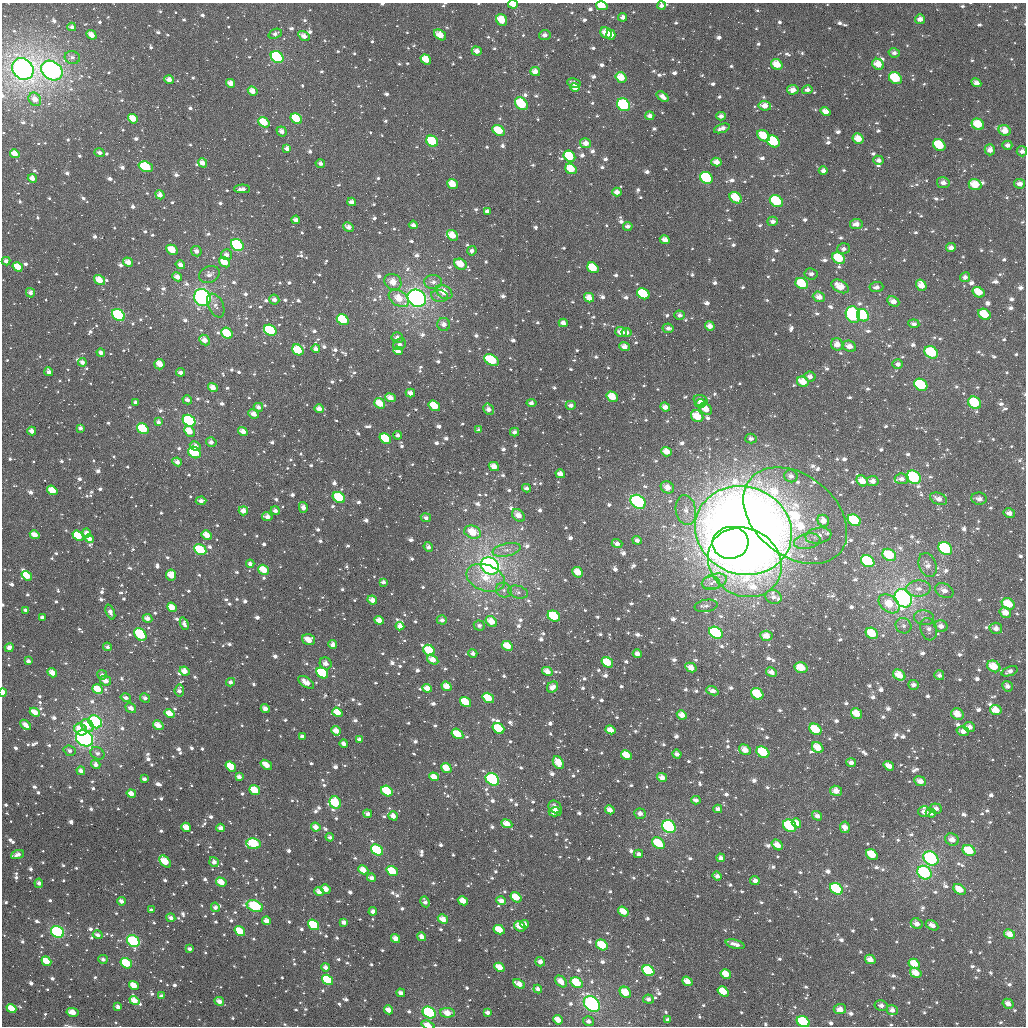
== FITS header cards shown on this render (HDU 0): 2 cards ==
NAXIS1  =                 1024
NAXIS2  =                 1024

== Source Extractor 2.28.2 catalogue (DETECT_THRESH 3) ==
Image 1024 x 1024 px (HDU 0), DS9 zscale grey, 1 PNG px = 1 image px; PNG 1028 x 1028 px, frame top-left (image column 1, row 1024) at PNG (2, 3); each listed source drawn as its Kron ellipse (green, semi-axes under 4 px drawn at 4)
Background 2790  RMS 54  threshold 163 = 3 sigma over >= 5 px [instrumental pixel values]
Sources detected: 1571; of the 1571, the 500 brightest by FLUX_AUTO listed and drawn (1071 fainter detections omitted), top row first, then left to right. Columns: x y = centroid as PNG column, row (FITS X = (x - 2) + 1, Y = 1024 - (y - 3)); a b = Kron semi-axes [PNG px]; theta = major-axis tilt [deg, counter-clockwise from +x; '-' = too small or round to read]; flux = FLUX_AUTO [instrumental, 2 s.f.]
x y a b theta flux
513 4 5 3 - 4.3e+04
602 6 6 4 -14 8.3e+04
661 6 4 4 - 1.7e+04
623 17 4 4 - 1.8e+04
920 19 5 5 - 2.4e+04
502 20 6 5 - 8.5e+04
72 27 4 4 - 1.8e+04
606 33 6 5 - 5.4e+04
275 34 7 4 21 1.7e+04
92 35 5 4 - 4.3e+04
440 35 6 4 -37 6.4e+04
545 35 5 5 - 2.0e+04
611 35 5 4 - 5.2e+04
304 36 6 4 -32 3.3e+04
477 51 5 4 - 3.0e+04
894 53 6 4 -12 1.5e+04
277 57 7 5 -40 3.6e+05
72 58 7 6 - 1.7e+04
426 59 6 4 -37 7.9e+04
777 64 6 5 - 6.6e+04
878 64 6 5 - 5.4e+04
23 69 11 10 - 1.8e+06
52 70 11 9 -33 9.4e+05
535 71 5 4 - 3.2e+04
621 77 6 5 - 6.3e+04
895 78 7 5 -37 1.4e+05
169 80 5 4 - 2.8e+04
231 83 5 4 - 3.9e+04
574 83 7 4 -13 2.2e+04
976 83 5 4 - 2.6e+04
575 87 5 4 - 3.3e+04
793 90 6 5 - 2.9e+04
807 90 5 4 - 1.9e+04
253 91 5 4 - 4.1e+04
662 96 7 4 -35 2.1e+04
35 99 7 6 - 3.2e+04
521 104 7 5 -45 1.6e+05
623 105 7 6 - 3.3e+05
765 106 6 5 - 3.7e+04
826 111 5 4 - 3.0e+04
650 116 4 4 - 2.2e+04
721 116 5 4 - 2.3e+04
133 119 5 4 - 6.9e+04
296 119 6 5 - 1.8e+05
264 122 6 4 -37 9.6e+04
978 124 6 5 - 9.1e+04
722 128 8 4 18 2.4e+04
499 130 7 5 -35 1.0e+05
282 131 5 4 - 2.6e+04
1005 131 6 5 - 4.7e+04
764 136 7 5 -34 9.4e+04
858 139 5 5 - 5.3e+04
432 141 6 5 - 1.6e+05
773 141 7 5 -36 3.1e+05
586 143 5 5 - 3.4e+04
939 145 6 5 - 1.4e+05
1007 145 5 4 - 1.6e+04
287 149 4 4 - 2.0e+04
990 150 5 5 - 2.5e+04
1022 151 5 5 - 1.7e+04
99 153 5 4 - 1.7e+04
15 154 5 4 - 5.1e+04
569 156 6 5 - 1.9e+05
878 160 5 4 - 1.8e+04
716 162 5 4 - 3.5e+04
203 163 5 4 - 3.9e+04
320 164 5 4 - 1.7e+04
146 167 7 5 -18 2.3e+05
571 169 6 5 - 8.3e+04
823 171 4 4 - 1.8e+04
32 178 4 4 - 3.1e+04
706 178 7 5 -34 2.6e+05
943 183 6 5 - 2.2e+04
452 184 5 4 - 6.7e+04
1020 184 5 5 - 2.1e+04
975 185 6 5 - 7.3e+04
242 189 8 4 2 2.2e+04
617 192 4 4 - 2.9e+04
160 195 5 4 - 2.4e+04
736 198 7 5 -39 9.1e+04
776 201 7 5 -35 1.9e+05
352 202 4 4 - 2.4e+04
487 211 4 3 - 1.9e+04
296 220 4 4 - 2.2e+04
773 221 5 4 - 1.8e+04
856 224 6 5 - 2.9e+04
413 225 4 4 - 2.0e+04
628 226 5 4 - 1.6e+04
348 227 6 4 -31 2.4e+04
452 235 6 5 - 6.2e+04
665 240 5 4 - 2.4e+04
237 245 7 5 -37 3.2e+05
951 248 5 4 - 2.2e+04
843 249 6 5 - 1.6e+04
172 250 6 4 -29 6.5e+04
196 251 5 5 - 2.0e+04
472 251 5 4 - 1.6e+04
227 255 5 5 - 2.4e+04
839 258 7 5 -37 1.2e+05
6 261 4 4 - 1.6e+04
128 262 5 4 - 4.1e+04
225 262 6 4 -38 6.7e+04
460 264 6 5 - 7.6e+04
180 265 5 4 - 2.5e+04
18 267 5 4 - 8.7e+04
593 268 6 5 - 1.1e+05
209 274 10 8 25 2.4e+04
811 274 6 5 - 1.5e+04
177 277 5 4 - 3.0e+04
965 277 5 5 - 1.8e+04
99 280 6 4 -33 5.8e+04
393 282 9 7 -36 5.2e+04
433 282 9 7 -3 2.2e+04
802 284 6 5 - 1.3e+05
921 285 6 5 - 4.6e+04
840 286 9 6 -30 6.2e+04
876 287 7 5 4 1.8e+04
444 292 9 6 -34 5.8e+04
978 292 6 5 - 6.2e+04
30 293 5 4 - 1.9e+04
643 294 6 5 - 2.3e+05
439 296 8 6 -10 1.6e+04
202 297 9 8 - 8.0e+05
819 297 6 5 - 3.4e+04
399 298 11 7 -34 7.2e+04
417 298 9 8 - 1.3e+06
589 298 5 4 - 4.4e+04
274 299 5 5 - 2.0e+04
893 301 6 4 -27 3.1e+04
216 305 12 7 -64 2.3e+04
984 314 6 5 - 9.3e+04
118 315 7 5 -36 3.2e+05
680 315 5 4 - 1.7e+04
853 315 8 7 - 4.5e+05
863 315 6 5 - 2.1e+05
343 320 6 5 - 2.3e+05
563 323 4 4 - 2.9e+04
444 324 6 6 - 2.3e+04
914 324 5 4 - 1.7e+04
710 326 5 4 - 2.9e+04
668 328 5 4 - 1.7e+04
270 330 6 5 - 3.1e+05
621 332 6 5 - 4.0e+04
626 332 5 4 - 1.8e+04
227 333 6 5 - 1.2e+05
397 338 6 5 - 2.1e+04
204 340 6 4 -44 3.5e+04
400 344 7 5 35 1.7e+04
837 344 6 6 - 3.4e+04
849 346 7 5 -23 3.2e+04
624 347 5 4 - 2.7e+04
316 349 4 4 - 2.3e+04
298 350 6 5 - 1.4e+05
398 351 5 4 - 3.2e+04
931 352 7 5 -33 2.0e+05
101 353 4 3 - 2.1e+04
491 360 8 5 -29 2.2e+05
82 362 4 3 - 2.1e+04
160 364 5 5 - 5.6e+04
898 364 5 4 - 1.8e+04
49 372 4 4 - 2.1e+04
180 372 4 4 - 1.8e+04
810 377 5 5 - 2.0e+04
803 382 6 5 - 6.1e+04
921 385 7 5 -33 3.4e+05
213 388 5 4 - 3.7e+04
410 393 5 4 - 2.5e+04
612 397 6 4 -33 6.8e+04
390 398 5 4 - 3.7e+04
187 400 5 4 - 1.9e+04
700 400 7 5 -18 2.5e+04
135 402 4 3 - 1.6e+04
380 403 6 4 -37 7.0e+04
531 403 5 4 - 1.8e+04
975 403 7 5 -34 1.6e+05
700 404 6 4 -2 2.0e+04
571 405 5 4 - 2.0e+04
434 406 6 4 -35 1.1e+05
258 407 5 4 - 2.2e+04
665 407 5 4 - 2.9e+04
319 409 5 4 - 3.0e+04
488 409 6 5 - 2.4e+04
706 409 7 5 -38 5.1e+04
254 414 6 4 -26 3.2e+04
697 416 6 5 - 7.9e+04
189 421 7 5 -35 3.9e+05
159 422 4 4 - 1.6e+04
80 428 4 3 - 1.6e+04
143 429 6 5 - 1.8e+05
479 430 4 4 - 1.6e+04
32 431 4 4 - 3.0e+04
189 431 6 4 -46 6.2e+04
243 431 5 4 - 3.1e+04
515 432 5 4 - 1.6e+04
398 435 4 4 - 1.6e+04
385 439 6 4 -35 1.7e+05
751 439 5 5 - 1.5e+04
211 442 5 5 - 1.8e+04
195 446 6 4 -28 2.4e+04
666 452 5 4 - 4.9e+04
194 453 6 5 - 2.3e+05
177 462 5 4 - 2.5e+04
494 467 5 4 - 4.3e+04
560 474 5 4 - 3.2e+04
791 476 7 6 - 1.8e+04
914 477 7 6 - 2.8e+05
902 479 7 5 -6 2.0e+04
862 481 6 5 - 4.6e+04
873 481 6 5 - 2.4e+04
667 487 7 5 -29 4.4e+04
527 488 4 3 - 1.5e+04
52 490 5 4 - 7.5e+04
339 497 7 5 -34 1.8e+05
938 499 9 5 -23 2.8e+04
979 499 8 6 -9 2.2e+04
201 501 5 4 - 2.0e+04
638 502 8 6 -39 4.9e+05
303 507 5 4 - 2.7e+04
686 510 15 10 -81 4.7e+04
243 511 5 4 - 3.3e+04
275 511 4 4 - 1.8e+04
1009 513 6 4 -12 2.3e+04
518 515 7 5 -43 3.8e+04
795 516 58 40 -39 5.7e+05
267 517 5 4 - 2.7e+04
426 518 5 3 - 1.5e+04
854 520 7 5 -32 1.8e+05
823 521 6 5 - 3.4e+04
743 530 49 44 -21 8.3e+06
473 532 9 6 -19 9.0e+04
87 533 4 4 - 2.7e+04
35 535 5 4 - 4.1e+04
207 535 5 4 - 5.3e+04
78 536 6 4 -37 1.4e+05
818 536 13 8 10 3.3e+04
89 539 4 4 - 3.4e+04
637 540 5 4 - 1.7e+04
807 541 13 7 12 2.9e+04
617 543 5 4 - 1.9e+04
730 543 18 16 7 5.4e+05
428 547 5 4 - 1.7e+04
945 548 7 5 -33 3.9e+05
200 550 6 5 - 2.1e+05
507 550 14 6 13 2.9e+04
889 555 7 5 -30 1.4e+05
868 561 7 5 -33 3.1e+05
745 562 38 33 -33 1.2e+06
250 564 4 4 - 1.6e+04
928 565 12 8 -69 3.0e+04
490 566 10 8 -36 2.0e+06
264 570 6 4 -36 7.8e+04
578 572 6 5 - 6.0e+04
171 575 5 5 - 6.2e+04
27 576 5 4 - 8.9e+04
486 578 20 13 -20 1.1e+05
714 581 13 7 15 3.4e+04
383 582 4 4 - 1.7e+04
711 583 9 6 2 2.1e+04
918 589 12 8 2 3.4e+04
504 590 8 7 - 1.7e+04
944 590 10 6 -28 3.0e+04
518 592 10 6 -16 1.6e+04
773 597 8 7 - 2.2e+04
903 598 10 8 -51 1.6e+06
372 600 5 4 - 3.3e+04
889 604 12 8 -38 8.2e+04
1008 604 7 5 -33 9.3e+04
706 606 11 6 9 1.8e+04
172 607 5 4 - 6.7e+04
26 610 4 3 - 1.7e+04
110 612 8 4 -68 2.4e+04
1005 613 6 5 - 3.9e+04
554 616 6 5 - 2.0e+05
42 617 4 3 - 1.6e+04
147 618 5 4 - 2.7e+04
924 618 10 7 -8 2.0e+04
379 620 5 4 - 3.6e+04
442 620 5 4 - 1.8e+04
491 621 6 4 -36 6.0e+04
184 624 6 4 -67 1.9e+04
400 626 4 4 - 2.4e+04
479 626 5 5 - 1.6e+04
903 626 8 7 - 1.7e+04
941 626 6 6 - 2.4e+04
996 628 6 5 - 2.4e+04
929 629 11 8 -74 2.3e+04
716 633 7 5 -33 4.2e+05
872 633 6 5 - 1.0e+05
140 634 7 5 -49 2.8e+05
766 636 6 5 - 4.1e+04
308 640 6 5 - 5.5e+04
333 644 4 4 - 2.5e+04
507 646 6 4 -28 6.9e+04
107 647 4 4 - 1.5e+04
9 648 5 4 - 2.5e+04
429 650 6 5 - 1.2e+05
473 653 4 4 - 1.5e+04
637 654 4 4 - 2.7e+04
433 660 6 4 -31 4.0e+04
28 661 4 3 - 1.7e+04
607 662 6 5 - 9.7e+04
326 663 6 5 - 2.4e+04
994 666 7 5 -29 8.1e+04
691 668 6 4 -30 3.4e+04
801 668 7 5 -14 8.1e+04
185 671 5 4 - 3.9e+04
547 671 5 4 - 3.5e+04
1009 671 8 4 22 1.7e+04
771 672 6 4 -27 2.4e+04
52 673 5 4 - 4.4e+04
322 673 6 5 - 3.2e+05
102 675 5 5 - 1.6e+04
899 675 6 5 - 5.9e+04
939 675 5 5 - 1.6e+04
106 681 6 4 -29 3.6e+04
231 682 4 4 - 1.7e+04
306 682 9 4 -34 4.4e+04
914 685 5 5 - 1.6e+04
446 686 5 4 - 4.7e+04
1007 686 6 5 - 1.8e+04
553 687 6 5 - 2.8e+04
427 688 5 4 - 3.9e+04
98 689 6 4 -36 8.2e+04
179 690 6 4 82 2.0e+04
712 691 6 4 -21 2.3e+04
3 692 4 3 - 1.2e+05
757 694 6 5 - 1.4e+05
126 698 5 4 - 1.8e+04
145 698 5 4 - 1.6e+04
488 698 6 5 - 9.8e+04
466 702 6 4 -35 1.3e+05
131 708 5 4 - 2.6e+04
265 709 4 4 - 2.6e+04
996 710 6 5 - 5.7e+04
35 712 5 4 - 4.9e+04
337 712 5 4 - 6.6e+04
170 714 5 4 - 6.0e+04
856 714 6 5 - 5.9e+04
957 714 6 5 - 5.2e+04
682 715 5 4 - 3.7e+04
95 722 7 6 - 6.8e+05
26 725 6 4 -44 3.5e+04
87 725 7 5 -45 6.5e+04
158 725 6 4 -33 4.5e+04
969 727 5 5 - 2.3e+04
498 728 6 5 - 1.6e+05
81 729 6 5 - 8.8e+04
815 729 6 5 - 1.3e+05
610 730 5 4 - 4.2e+04
336 731 5 4 - 4.0e+04
963 731 6 4 -19 2.5e+04
457 734 6 4 -31 8.7e+04
302 736 4 4 - 1.9e+04
85 738 9 7 -33 8.2e+05
359 739 4 4 - 1.5e+04
344 744 4 3 - 2.0e+04
818 748 6 5 - 6.6e+04
745 750 6 5 - 3.8e+04
70 751 6 5 - 1.5e+04
763 752 7 5 -36 1.7e+05
97 753 7 6 - 1.7e+04
677 754 4 4 - 1.8e+04
626 755 6 4 -30 7.1e+04
851 762 5 4 - 2.0e+04
558 763 7 5 -58 6.7e+04
96 764 5 4 - 2.3e+04
266 765 6 4 -35 5.0e+04
231 766 5 4 - 1.1e+05
889 766 6 4 -35 3.5e+04
446 768 5 4 - 6.8e+04
81 771 4 3 - 2.7e+04
239 777 4 3 - 2.1e+04
434 777 5 4 - 4.4e+04
662 777 5 4 - 3.0e+04
144 779 4 3 - 1.7e+04
492 779 7 5 -35 5.4e+05
920 781 6 4 -24 3.3e+04
255 790 5 4 - 1.1e+05
387 791 6 5 - 1.7e+05
836 791 6 5 - 3.7e+04
131 793 4 4 - 4.0e+04
696 800 4 3 - 1.8e+04
335 803 6 5 - 2.1e+05
555 807 7 6 - 2.5e+04
936 808 6 5 - 2.0e+04
718 809 4 4 - 1.8e+04
610 810 5 4 - 3.0e+04
555 812 6 4 -1 4.4e+04
924 812 6 5 - 2.4e+04
931 813 5 4 - 2.3e+04
368 814 4 3 - 2.1e+04
640 814 6 5 - 1.9e+04
393 816 5 4 - 3.1e+04
817 816 5 4 - 2.0e+04
796 823 5 4 - 4.5e+04
507 824 6 4 -25 4.5e+04
669 826 7 6 - 5.6e+05
790 826 7 5 -34 2.8e+05
186 827 5 4 - 5.5e+04
316 827 5 4 - 3.4e+04
845 827 6 5 - 3.5e+04
221 828 4 4 - 2.7e+04
330 837 4 4 - 1.6e+04
952 840 7 6 - 3.2e+04
658 843 7 5 -35 1.2e+05
253 844 7 5 -8 2.8e+05
777 845 6 4 -41 4.3e+04
377 850 6 5 - 2.8e+05
969 851 7 5 -29 1.1e+05
638 854 4 4 - 1.6e+04
872 854 6 5 - 9.5e+04
17 855 7 4 20 2.5e+04
721 858 4 4 - 1.8e+04
931 858 8 6 -35 4.4e+05
165 862 7 4 -49 8.9e+04
214 862 5 4 - 2.2e+04
363 870 5 4 - 5.0e+04
392 871 6 4 -36 1.3e+05
924 873 7 6 - 3.4e+05
717 876 5 4 - 1.9e+04
372 878 4 4 - 2.3e+04
755 880 4 4 - 2.0e+04
221 882 5 4 - 5.9e+04
39 883 5 4 - 2.0e+04
326 889 5 4 - 4.7e+04
836 889 7 5 -35 4.2e+05
959 889 7 4 -36 5.5e+04
319 892 5 4 - 2.8e+04
516 897 6 4 -35 7.9e+04
122 901 4 3 - 2.1e+04
463 901 5 4 - 5.4e+04
501 901 5 4 - 2.8e+04
425 902 5 4 - 1.5e+04
255 906 8 5 -22 3.5e+05
215 907 5 4 - 1.5e+04
151 910 4 3 - 1.7e+04
373 911 4 4 - 2.0e+04
623 911 6 4 -36 4.8e+04
171 918 4 3 - 2.0e+04
443 919 5 4 - 4.2e+04
267 921 4 4 - 3.3e+04
344 922 4 4 - 2.2e+04
525 924 4 4 - 2.2e+04
917 924 6 5 - 2.6e+04
314 925 6 4 -36 2.6e+05
932 925 7 4 -31 2.7e+04
520 926 6 5 - 5.2e+04
499 930 6 4 -28 8.4e+04
240 931 5 4 - 1.2e+05
57 932 7 5 -35 4.0e+05
1009 934 6 4 -30 3.8e+04
98 935 5 4 - 1.9e+04
422 937 5 4 - 2.9e+04
396 938 5 4 - 3.5e+04
133 941 7 5 -41 2.9e+05
735 944 9 3 -15 2.5e+04
602 945 6 5 - 1.2e+05
189 949 4 3 - 1.6e+04
103 959 5 4 - 1.7e+04
870 959 5 4 - 3.2e+04
46 961 5 4 - 9.0e+04
540 962 5 4 - 2.1e+04
126 963 6 4 -37 1.6e+05
914 964 6 4 -30 7.5e+04
326 967 4 4 - 2.0e+04
500 967 5 4 - 5.6e+04
648 971 6 5 - 2.4e+05
916 973 6 4 -32 5.0e+04
726 974 5 4 - 5.8e+04
327 980 6 4 -35 2.4e+05
561 981 7 4 -46 4.3e+04
687 981 5 4 - 4.3e+04
576 983 6 5 - 1.1e+05
519 984 6 4 -27 3.5e+04
134 985 5 4 - 6.7e+04
538 989 4 3 - 1.7e+04
723 991 6 4 -34 7.2e+04
625 992 6 5 - 7.5e+04
401 993 4 4 - 2.1e+04
161 996 4 3 - 1.8e+04
648 999 5 4 - 1.9e+04
134 1000 5 4 - 5.2e+04
219 1001 5 4 - 3.2e+04
592 1004 9 7 -44 7.3e+05
1008 1004 6 4 -31 2.7e+04
881 1005 6 5 - 2.2e+04
118 1007 4 3 - 2.1e+04
11 1009 5 4 - 7.9e+04
840 1009 6 5 - 2.9e+04
389 1010 5 4 - 3.4e+04
892 1010 5 5 - 2.3e+04
72 1012 6 4 -11 5.0e+04
487 1012 4 3 - 1.6e+04
429 1013 7 5 -33 4.1e+05
448 1013 7 5 -4 5.2e+04
558 1020 5 4 - 4.6e+04
668 1020 4 3 - 1.6e+04
588 1021 5 5 - 1.7e+04
803 1022 7 5 -31 2.3e+05
428 1025 7 4 -17 4.7e+04
At the frame edge (FLAGS 8, measured only in part): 6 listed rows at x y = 513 4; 602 6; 661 6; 3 692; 803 1022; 428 1025
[1071 fainter detections neither listed nor drawn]

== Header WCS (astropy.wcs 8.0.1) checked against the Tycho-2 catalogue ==
Header WCS as astropy/WCSLIB reads it (applying the file's SIP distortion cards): RA---TAN-SIP/DEC--TAN-SIP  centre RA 03:26:46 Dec +24:42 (51.69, +24.70 deg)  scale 8.66 arcsec/px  FOV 147.8' x 147.8'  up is +179 deg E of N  parity flipped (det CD > 0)
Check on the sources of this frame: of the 60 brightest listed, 59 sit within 12.0 arcsec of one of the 180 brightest Tycho-2 stars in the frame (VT <= 11.54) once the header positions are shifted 5.15 arcsec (4.44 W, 2.60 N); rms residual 4.00 arcsec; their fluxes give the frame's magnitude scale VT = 23.58 - 2.5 log10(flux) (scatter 0.28 mag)
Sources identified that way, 235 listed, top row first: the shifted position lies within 12.0 arcsec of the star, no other Tycho-2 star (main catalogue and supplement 1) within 24.0 arcsec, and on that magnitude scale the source's flux lands within +1.5 / -3 mag of the star's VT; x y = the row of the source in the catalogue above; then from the Tycho-2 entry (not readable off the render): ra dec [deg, ICRS J2000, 3 dp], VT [Tycho-2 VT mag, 2 dp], TYC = Tycho-2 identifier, HIP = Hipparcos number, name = IAU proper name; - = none
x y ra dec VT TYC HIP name
602 6 51.488 +23.468 11.03 1797-1193-1 - -
502 20 51.750 +23.508 11.54 1797-859-1 - -
606 33 51.476 +23.533 11.58 1797-923-1 - -
440 35 51.910 +23.548 11.49 1797-1001-1 - -
304 36 52.268 +23.557 12.17 1797-1129-1 - -
477 51 51.814 +23.584 11.75 1797-1051-1 - -
277 57 52.337 +23.609 9.46 1798-731-1 - -
426 59 51.946 +23.607 11.60 1797-897-1 - -
777 64 51.025 +23.599 11.36 1797-524-1 - -
878 64 50.760 +23.591 11.57 1797-554-1 - -
23 69 53.003 +23.647 7.45 1798-588-1 - -
52 70 52.927 +23.650 8.08 1798-1012-1 16440 -
621 77 51.433 +23.640 11.49 1797-675-1 - -
895 78 50.713 +23.624 10.53 1797-410-1 - -
231 83 52.458 +23.673 11.58 1798-646-1 - -
976 83 50.500 +23.629 12.23 1797-390-1 - -
575 87 51.555 +23.666 11.68 1797-933-1 - -
521 104 51.693 +23.709 10.27 1797-1269-1 - -
623 105 51.425 +23.706 9.58 1797-1369-1 - -
133 119 52.714 +23.762 11.38 1798-586-1 - -
296 119 52.284 +23.756 10.85 1797-801-1 - -
264 122 52.368 +23.766 11.39 1798-931-1 - -
978 124 50.493 +23.729 10.94 1797-250-1 - -
499 130 51.749 +23.777 10.95 1797-1173-1 16072 -
282 131 52.322 +23.786 12.86 1797-1419-1 - -
1005 131 50.422 +23.742 11.38 1797-296-1 - -
858 139 50.806 +23.771 11.28 1797-504-1 - -
432 141 51.925 +23.804 10.43 1797-1503-1 - -
939 145 50.593 +23.782 10.93 1797-480-1 - -
569 156 51.564 +23.832 11.06 1797-1550-1 - -
203 163 52.529 +23.866 11.65 1798-1167-1 - -
146 167 52.676 +23.878 10.69 1798-788-1 - -
706 178 51.202 +23.876 9.86 1797-705-1 - -
452 184 51.870 +23.906 11.44 1797-1185-1 - -
975 185 50.496 +23.874 11.18 1797-322-1 - -
736 198 51.124 +23.921 10.99 1797-1163-1 - -
776 201 51.016 +23.928 10.19 1797-418-1 - -
296 220 52.280 +23.999 11.79 1797-911-1 - -
452 235 51.867 +24.028 11.53 1797-759-1 - -
237 245 52.433 +24.062 9.62 1798-918-1 - -
172 250 52.605 +24.076 11.76 1798-597-1 - -
839 258 50.848 +24.061 10.68 1797-382-1 - -
460 264 51.844 +24.098 11.52 1797-637-1 - -
18 267 53.011 +24.123 11.43 1798-159-1 - -
593 268 51.495 +24.099 11.81 1797-1199-1 - -
99 280 52.795 +24.151 11.91 1798-367-1 - -
393 282 52.021 +24.144 11.65 1797-1540-1 - -
802 284 50.944 +24.124 10.58 1797-162-1 - -
921 285 50.629 +24.120 11.49 1797-76-1 - -
840 286 50.841 +24.129 11.36 1797-190-1 - -
444 292 51.886 +24.166 11.57 1797-1481-1 - -
978 292 50.477 +24.133 11.49 1797-60-1 - -
643 294 51.360 +24.159 11.02 1797-1141-1 - -
202 297 52.522 +24.190 8.25 1798-331-1 16295 -
819 297 50.898 +24.155 11.48 1797-314-1 - -
399 298 52.005 +24.183 12.18 1797-1155-1 - -
417 298 51.957 +24.183 7.98 1797-657-1 16132 -
589 298 51.504 +24.171 11.69 1797-1551-1 - -
984 314 50.460 +24.185 11.12 1797-370-1 - -
118 315 52.743 +24.235 9.56 1798-697-1 - -
863 315 50.780 +24.196 10.17 1797-160-1 - -
343 320 52.152 +24.238 11.18 1797-837-1 - -
270 330 52.342 +24.266 10.19 1798-531-1 - -
621 332 51.418 +24.252 12.05 1797-941-1 - -
227 333 52.456 +24.275 10.65 1798-764-1 - -
298 350 52.269 +24.312 10.65 1797-935-1 - -
398 351 52.005 +24.309 12.02 1797-1131-1 - -
931 352 50.597 +24.281 10.22 1797-284-1 - -
491 360 51.756 +24.327 10.39 1797-967-1 16074 -
82 362 52.838 +24.349 11.67 1798-721-1 - -
160 364 52.633 +24.351 12.07 1798-211-1 - -
803 382 50.933 +24.361 11.71 1797-192-1 - -
921 385 50.622 +24.359 10.72 1797-464-1 - -
612 397 51.435 +24.409 11.14 1801-1502-1 - -
390 398 52.022 +24.422 11.87 1801-1468-1 - -
187 400 52.559 +24.436 12.24 1802-1200-1 - -
380 403 52.050 +24.436 11.22 1801-1718-1 - -
975 403 50.478 +24.398 10.20 1801-643-1 - -
700 404 51.203 +24.418 12.56 1801-1476-1 - -
434 406 51.905 +24.440 11.21 1801-1425-1 - -
319 409 52.210 +24.452 12.02 1801-1583-1 - -
706 409 51.189 +24.432 11.54 1801-1735-1 - -
254 414 52.383 +24.467 11.77 1802-1154-1 - -
697 416 51.210 +24.450 11.22 1801-1656-1 - -
189 421 52.553 +24.487 9.60 1802-1226-1 16305 -
143 429 52.675 +24.508 10.15 1802-1028-1 - -
189 431 52.552 +24.512 11.83 1802-622-1 - -
243 431 52.410 +24.510 11.80 1802-1190-1 - -
385 439 52.033 +24.521 10.77 1801-1402-1 - -
194 453 52.537 +24.563 10.06 1802-1196-1 - -
494 467 51.745 +24.583 11.56 1801-1072-1 - -
914 477 50.633 +24.582 9.62 1801-616-1 - -
873 481 50.742 +24.594 11.90 1801-488-1 - -
52 490 52.911 +24.660 11.45 1802-1304-1 - -
339 497 52.152 +24.665 10.52 1801-1324-1 - -
638 502 51.360 +24.661 9.16 1801-806-1 - -
303 507 52.247 +24.690 11.90 1801-1204-1 - -
243 511 52.406 +24.701 11.88 1802-570-1 - -
854 520 50.787 +24.690 10.19 1801-38-1 - -
473 532 51.798 +24.742 11.24 1801-1449-1 - -
35 535 52.957 +24.767 11.55 1802-1218-1 - -
207 535 52.502 +24.761 11.71 1802-496-1 - -
78 536 52.842 +24.767 11.05 1802-30-1 - -
730 543 51.114 +24.753 10.32 1801-1120-1 - -
945 548 50.544 +24.752 9.85 1801-412-1 - -
200 550 52.518 +24.797 10.10 1802-452-1 - -
889 555 50.691 +24.771 10.58 1801-550-1 - -
868 561 50.748 +24.787 10.83 1801-300-1 - -
745 562 51.073 +24.799 9.42 1801-36-1 - -
490 566 51.747 +24.824 8.33 1801-822-1 16071 -
264 570 52.349 +24.842 10.96 1802-928-1 - -
27 576 52.977 +24.865 10.96 1802-1358-1 - -
903 598 50.650 +24.875 8.47 1801-629-1 - -
1008 604 50.373 +24.880 10.97 1801-440-1 - -
172 607 52.591 +24.936 11.52 1802-1118-1 - -
1005 613 50.380 +24.901 11.64 1801-660-1 - -
554 616 51.577 +24.939 10.47 1801-1755-1 - -
147 618 52.655 +24.964 11.95 1802-354-1 - -
941 626 50.550 +24.938 12.52 1801-164-1 - -
716 633 51.145 +24.970 9.66 1801-686-1 - -
872 633 50.732 +24.961 11.24 1801-637-1 - -
140 634 52.673 +25.003 10.23 1802-1214-1 - -
766 636 51.012 +24.973 11.43 1801-545-1 - -
308 640 52.226 +25.009 11.90 1801-720-1 - -
507 646 51.698 +25.013 11.15 1801-804-1 - -
429 650 51.906 +25.028 10.51 1801-716-1 - -
433 660 51.896 +25.050 11.54 1801-1509-1 - -
607 662 51.432 +25.047 11.02 1801-1445-1 - -
994 666 50.406 +25.031 11.36 1801-244-1 - -
801 668 50.916 +25.048 11.55 1801-374-1 - -
185 671 52.555 +25.089 11.70 1802-1410-1 - -
52 673 52.905 +25.098 12.17 1802-1420-1 - -
322 673 52.188 +25.088 10.22 1801-1437-1 - -
899 675 50.657 +25.058 11.55 1801-574-1 - -
106 681 52.764 +25.114 11.77 1802-1236-1 - -
231 682 52.432 +25.114 11.77 1802-526-1 - -
306 682 52.228 +25.112 12.80 1801-1767-1 - -
757 694 51.032 +25.114 10.43 1801-264-1 - -
488 698 51.746 +25.140 10.79 1801-1748-1 - -
466 702 51.806 +25.151 10.90 1801-1415-1 - -
996 710 50.397 +25.136 11.36 1801-168-1 - -
35 712 52.950 +25.193 11.68 1802-1462-1 - -
170 714 52.592 +25.192 11.94 1802-752-1 - -
856 714 50.767 +25.155 11.22 1801-48-1 - -
957 714 50.498 +25.148 10.85 1801-631-1 - -
682 715 51.231 +25.170 11.52 1801-1224-1 - -
95 722 52.789 +25.215 9.12 1802-370-1 - -
158 725 52.622 +25.220 11.45 1802-602-1 - -
498 728 51.717 +25.213 10.61 1801-952-1 - -
81 729 52.828 +25.233 11.24 1802-878-1 - -
815 729 50.874 +25.196 10.90 1801-268-1 - -
610 730 51.419 +25.210 11.58 1801-1346-1 - -
457 734 51.826 +25.228 10.92 1801-1386-1 - -
85 738 52.816 +25.255 8.16 1802-378-1 16407 -
818 748 50.867 +25.239 11.54 1801-424-1 - -
745 750 51.060 +25.250 12.33 1801-448-1 - -
763 752 51.012 +25.254 10.57 1801-280-1 - -
626 755 51.375 +25.269 11.72 1801-982-1 - -
96 764 52.788 +25.317 12.71 1802-402-1 - -
266 765 52.332 +25.312 11.92 1802-164-1 - -
231 766 52.427 +25.317 11.14 1802-22-1 - -
446 768 51.853 +25.311 11.66 1801-1392-1 - -
434 777 51.886 +25.332 11.52 1801-1499-1 - -
492 779 51.730 +25.336 9.22 1801-1388-1 - -
255 790 52.363 +25.373 10.71 1802-98-1 - -
387 791 52.010 +25.369 10.28 1801-1602-1 - -
836 791 50.815 +25.342 11.51 1801-330-1 - -
131 793 52.691 +25.385 11.87 1802-332-1 - -
696 800 51.188 +25.373 12.55 1801-1689-1 - -
335 803 52.147 +25.400 10.40 1801-1314-1 - -
936 808 50.548 +25.377 12.32 1801-180-1 - -
610 810 51.416 +25.402 12.08 1801-1833-1 - -
507 824 51.689 +25.442 11.50 1801-732-1 - -
669 826 51.257 +25.439 9.42 1801-910-1 - -
790 826 50.935 +25.429 9.96 1801-332-1 - -
316 827 52.199 +25.459 11.86 1801-984-1 - -
845 827 50.789 +25.428 12.10 1801-356-1 - -
221 828 52.452 +25.465 12.12 1802-1143-1 - -
952 840 50.503 +25.451 11.74 1801-531-1 - -
658 843 51.284 +25.480 10.68 1801-1551-1 - -
253 844 52.362 +25.502 10.12 1802-1069-1 - -
377 850 52.033 +25.512 9.81 1801-1696-1 - -
969 851 50.456 +25.476 10.81 1801-429-1 - -
931 858 50.557 +25.498 9.19 1801-359-1 - -
165 862 52.598 +25.548 11.18 1802-945-1 - -
363 870 52.069 +25.560 11.54 1801-1018-1 - -
392 871 51.992 +25.562 10.94 1801-926-1 - -
924 873 50.573 +25.532 9.47 1801-417-1 - -
755 880 51.025 +25.562 12.16 1801-509-1 - -
221 882 52.447 +25.596 11.50 1802-1065-1 - -
39 883 52.934 +25.603 12.47 1802-687-1 - -
326 889 52.169 +25.608 12.57 1801-1152-1 - -
836 889 50.806 +25.578 10.12 1801-505-1 - -
959 889 50.478 +25.570 12.27 1801-415-1 - -
516 897 51.660 +25.618 11.38 1801-1166-1 - -
122 901 52.712 +25.645 11.90 1802-249-1 - -
463 901 51.801 +25.629 11.55 1801-1062-1 - -
255 906 52.356 +25.652 9.49 1802-1093-1 - -
623 911 51.373 +25.646 11.61 1801-1006-1 - -
443 919 51.854 +25.674 11.88 1801-1381-1 - -
267 921 52.324 +25.687 11.99 1801-1291-1 - -
344 922 52.119 +25.686 12.34 1801-1299-1 - -
314 925 52.199 +25.695 10.40 1801-1351-1 - -
499 930 51.703 +25.697 11.05 1801-1357-1 - -
240 931 52.395 +25.713 11.15 1802-1051-1 - -
57 932 52.882 +25.722 9.11 1802-1343-1 16429 -
396 938 51.980 +25.723 11.88 1801-1165-1 - -
133 941 52.680 +25.741 9.47 1802-15-1 - -
602 945 51.428 +25.728 10.40 1801-1311-1 - -
189 949 52.530 +25.757 12.16 1802-859-1 - -
46 961 52.911 +25.792 10.83 1802-597-1 - -
126 963 52.697 +25.794 10.41 1802-165-1 - -
914 964 50.592 +25.752 11.28 1801-393-1 - -
500 967 51.700 +25.787 11.38 1801-1201-1 - -
648 971 51.302 +25.787 10.20 1801-883-1 - -
726 974 51.095 +25.790 11.20 1801-371-1 - -
327 980 52.159 +25.826 10.53 1801-1061-1 - -
561 981 51.536 +25.817 12.13 1801-1333-1 - -
576 983 51.493 +25.820 10.60 1801-1107-1 - -
519 984 51.646 +25.827 11.92 1801-1079-1 - -
538 989 51.597 +25.837 12.26 1801-1101-1 - -
723 991 51.101 +25.832 11.38 1801-447-1 - -
625 992 51.362 +25.841 11.33 1801-1261-1 - -
134 1000 52.674 +25.883 12.04 1802-447-1 - -
219 1001 52.447 +25.882 11.65 1802-751-1 - -
592 1004 51.450 +25.871 8.52 1801-1271-1 15980 -
1008 1004 50.340 +25.840 11.62 1801-473-1 - -
11 1009 53.002 +25.907 11.19 1802-525-1 - -
840 1009 50.787 +25.866 11.64 1801-263-1 - -
72 1012 52.838 +25.914 11.81 1802-879-1 - -
429 1013 51.885 +25.900 9.33 1801-1073-1 - -
448 1013 51.837 +25.899 11.26 1801-1209-1 - -
558 1020 51.541 +25.910 11.72 1801-1213-1 - -
803 1022 50.885 +25.899 9.77 1801-185-1 - -
428 1025 51.887 +25.933 11.21 1801-1353-1 - -